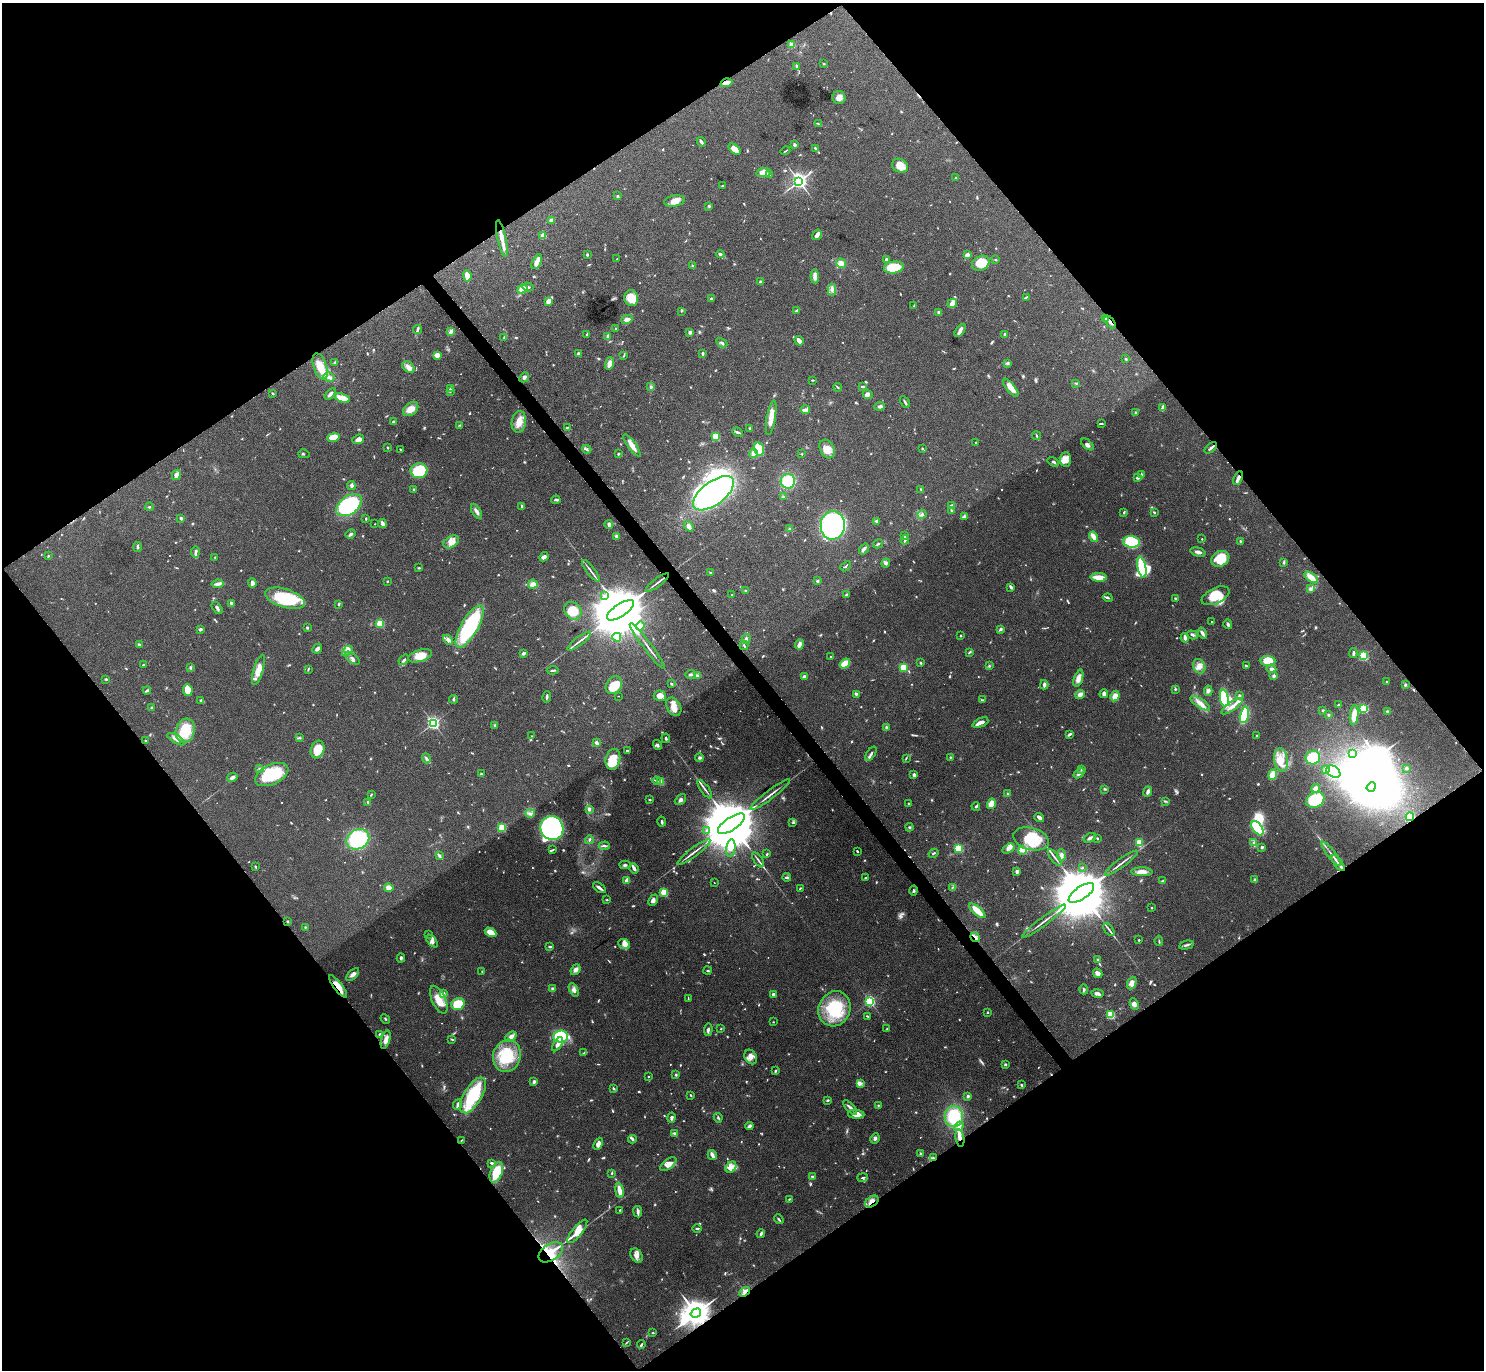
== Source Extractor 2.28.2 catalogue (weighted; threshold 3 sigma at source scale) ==
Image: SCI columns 9-5935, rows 172-5640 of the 5943 x 5938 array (HDU 1 of 3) = the unmasked area's bounding box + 8 px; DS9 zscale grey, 4 x 4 block average (1 PNG px = mean of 4 x 4 image px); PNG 1486 x 1372 px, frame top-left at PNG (2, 3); each listed source drawn as its Kron ellipse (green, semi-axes under 4 px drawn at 4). Shown black and unused: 50% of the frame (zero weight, under 4 of 8 exposures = <1% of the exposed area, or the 3 px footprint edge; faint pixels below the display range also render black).
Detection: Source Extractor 2.28.2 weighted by HDU 2 'WHT'. Background 0.0651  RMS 0.0049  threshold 0.0201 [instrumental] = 3 sigma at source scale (4.09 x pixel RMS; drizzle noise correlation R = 1.36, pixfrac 0.8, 0.05/0.05 arcsec/px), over >= 5 px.
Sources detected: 1066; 27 too faint to see at this stretch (4 x 4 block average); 10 inside a brighter object's white glare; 8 cosmic-ray / hot-pixel residue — neither listed nor drawn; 23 coinciding with a brighter row at this scale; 73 inside a brighter listed object's ellipse — not listed separately; of the other 925, all 500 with FLUX_AUTO >= 2.26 (the completeness limit of this list) listed and drawn (425 fainter detections not listed), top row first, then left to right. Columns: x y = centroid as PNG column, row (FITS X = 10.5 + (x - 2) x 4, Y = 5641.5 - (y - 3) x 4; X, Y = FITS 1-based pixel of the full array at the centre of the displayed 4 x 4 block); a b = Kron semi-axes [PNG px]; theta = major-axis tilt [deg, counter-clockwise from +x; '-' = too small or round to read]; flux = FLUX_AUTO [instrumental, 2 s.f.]
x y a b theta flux
792 45 2 2 - 87
824 64 2 2 - 2.7
796 67 3 3 - 3.3
727 83 6 3 16 19
839 98 6 6 - 17
818 124 4 2 - 2.6
701 142 5 2 - 6.8
794 145 2 2 - 8.5
734 149 7 4 -39 25
816 149 3 2 - 3.3
785 151 5 2 - 2.3
900 166 8 6 -26 40
763 173 7 4 9 28
770 175 4 3 - 3.7
956 177 4 2 - 2.4
799 181 3 3 - 1400
723 186 4 2 - 3.2
617 196 4 2 - 2.6
675 201 10 5 9 23
709 206 3 2 - 2.9
551 220 4 3 - 8.4
817 235 6 3 57 17
543 236 4 4 - 14
502 238 19 3 -77 29
720 254 4 3 - 4.5
587 255 3 2 - 4.1
967 255 3 3 - 11
617 259 2 2 - 2.4
886 260 4 2 - 6.4
996 260 3 2 - 2.5
537 262 8 4 63 21
841 263 5 4 - 17
981 263 9 7 27 72
692 266 3 2 - 2.6
894 267 10 6 7 81
467 276 5 3 - 26
815 276 7 3 -87 16
761 282 2 2 - 27
528 287 5 2 - 5.9
522 289 5 3 - 29
832 290 6 3 -88 8.2
1026 297 4 2 - 2.4
631 298 8 7 - 53
712 299 3 3 - 5.7
548 301 4 3 - 20
952 303 5 3 - 19
914 306 3 2 - 2.3
681 311 3 2 - 2.3
796 311 4 2 - 3.5
939 312 3 3 - 8.7
627 319 5 3 - 13
1105 319 3 2 - 2.9
1110 322 7 2 -51 9.9
616 328 2 2 - 4.5
418 329 4 3 - 4.6
960 330 7 3 55 11
451 331 4 2 - 11
690 332 3 3 - 7.7
587 334 3 2 - 2.9
1004 334 2 2 - 4.8
608 336 3 2 - 11
504 337 3 2 - 2.8
799 341 5 3 - 16
722 343 6 2 -28 5.2
578 354 4 3 - 6.2
703 354 3 2 - 4.5
437 355 4 3 - 24
624 355 3 2 - 2.9
1126 359 3 2 - 3
335 362 4 2 - 4.5
610 363 6 4 72 18
1008 363 3 3 - 4
320 366 14 6 -71 59
408 367 7 5 -41 12
329 377 5 4 - 10
524 377 5 3 - 8
813 380 4 2 - 2.3
1076 383 4 2 - 3.1
863 386 3 2 - 5.7
651 387 4 3 - 5
838 387 4 2 - 3.1
1011 388 11 4 -51 21
451 389 4 2 - 3.4
450 391 4 2 - 2.9
273 393 3 2 - 2.9
330 394 7 3 42 7.7
868 394 5 4 - 7.1
342 398 8 3 -21 58
905 402 6 2 -62 6.4
879 406 5 3 - 5.7
1163 408 4 2 - 12
411 409 8 6 40 26
805 410 5 3 - 19
1135 413 3 2 - 3.6
771 418 17 4 80 30
393 422 2 2 - 7.1
519 422 11 7 81 29
1102 423 4 2 - 2.4
460 425 3 2 - 2.3
567 428 3 2 - 2.7
750 428 4 2 - 2.7
737 432 6 2 -23 5.4
1036 436 4 2 - 3
333 437 6 4 10 46
715 437 2 2 - 160
358 439 6 4 21 11
976 443 2 2 - 2.6
1087 444 7 3 -40 7.1
632 445 13 3 -55 23
387 447 3 2 - 2.6
1211 448 7 2 39 7.5
587 449 5 3 - 4.5
759 449 7 5 -73 110
827 449 10 7 -62 28
922 449 2 2 - 2.6
401 450 3 2 - 2.7
753 453 5 4 - 13
304 454 6 2 -15 2.7
618 454 2 2 - 4
802 454 2 2 - 2.3
1065 459 7 5 86 25
1053 462 6 2 -31 4.1
419 471 8 7 - 130
1142 474 4 2 - 2.7
176 475 5 4 - 14
1138 478 2 2 - 8.4
1238 478 7 2 63 13
788 481 7 7 - 120
351 485 4 3 - 7.2
921 489 3 2 - 3.5
414 490 3 2 - 5.3
713 493 24 11 37 550
783 497 3 2 - 5.2
556 500 4 2 - 4.2
349 505 14 9 36 360
522 506 4 2 - 4.5
951 506 3 2 - 13
149 507 4 2 - 2.4
951 510 3 2 - 3.3
476 511 8 3 -59 12
1124 512 3 2 - 3
1154 512 3 2 - 4
922 514 4 2 - 3.7
964 517 4 3 - 4.8
181 518 2 2 - 15
366 519 3 2 - 3.4
876 521 3 3 - 4
375 524 2 2 - 2.6
382 524 4 2 - 14
609 524 4 3 - 6.6
833 525 14 12 86 540
689 526 6 2 -54 13
789 529 3 3 - 3
351 534 5 2 - 5.2
617 536 4 3 - 7.4
904 536 3 2 - 3.5
1094 537 5 2 - 36
1202 539 2 2 - 2.3
905 540 4 2 - 6.3
1240 541 2 2 - 2.9
451 542 8 5 32 20
1132 542 8 6 -7 100
878 544 5 2 - 3.4
138 547 5 2 - 5.6
864 549 6 3 53 6.7
195 552 5 2 - 5.8
1198 552 8 3 -15 12
48 556 2 2 - 2.3
215 557 2 2 - 2.7
544 557 5 3 - 9.6
1220 559 9 7 29 63
886 563 4 3 - 6.3
1284 563 3 2 - 4.6
846 566 6 2 40 3
1142 567 10 4 -77 160
419 568 3 2 - 2.8
591 571 13 2 -53 8.7
711 573 3 2 - 3.6
1099 577 8 3 -3 41
1311 577 8 3 -38 32
387 581 2 2 - 2.3
817 581 3 2 - 4.4
657 582 14 2 37 8.6
252 583 4 4 - 11
217 584 6 3 9 15
533 584 5 4 - 15
1011 587 4 3 - 5.5
1311 589 4 4 - 6
746 591 2 2 - 3.4
604 595 3 2 - 3.2
732 595 2 2 - 2.9
846 595 4 2 - 4.9
1215 596 15 7 25 61
285 598 21 9 -17 140
1108 598 5 2 - 4.6
1175 599 4 2 - 3.2
231 603 4 2 - 8.9
339 604 4 2 - 2.4
217 608 7 2 -50 5.9
620 610 16 6 34 51000
573 611 9 8 - 52
1212 622 2 2 - 2.4
380 623 2 2 - 180
1228 624 5 2 - 6.5
470 626 24 8 60 290
640 626 4 3 - 6.7
307 628 2 2 - 4.1
200 629 3 2 - 6.1
1000 629 4 2 - 4.9
1202 633 6 3 -57 8.5
1192 635 6 2 -17 5
960 636 2 2 - 4.4
617 637 4 3 - 24
1185 638 5 2 - 16
746 639 5 3 - 5.8
448 640 6 4 -44 11
579 641 14 2 37 11
799 644 5 3 - 16
139 645 3 2 - 7.6
744 645 4 2 - 4
647 646 28 2 -53 13
317 649 5 3 - 12
347 651 6 3 44 9.3
970 652 3 2 - 2.6
523 653 3 2 - 8
1353 653 5 2 - 6.8
420 656 12 6 17 38
1363 656 2 2 - 310
831 657 2 2 - 3.9
352 658 9 3 -39 7.8
404 660 6 2 50 6.2
1268 661 7 5 -2 50
845 663 6 4 39 42
921 663 3 2 - 2.8
143 665 3 2 - 2.4
989 666 3 2 - 2.6
1199 666 7 6 - 18
1246 666 3 2 - 3.1
903 667 3 3 - 57
190 668 4 2 - 3.3
308 669 4 2 - 2.6
1271 669 5 3 - 8.5
258 670 15 5 73 30
553 670 6 2 4 5
690 674 5 2 - 5.5
697 676 3 2 - 3
1274 676 4 4 - 5.6
804 677 2 2 - 41
1078 678 9 4 71 22
106 679 3 2 - 3
1386 681 2 2 - 2.8
671 684 3 2 - 2.6
614 685 9 7 53 73
1044 685 4 2 - 9.3
1405 685 3 2 - 4
1175 689 3 3 - 2.8
147 690 4 2 - 5.4
188 690 6 4 -81 34
1208 691 5 4 - 6.3
856 694 3 3 - 4.7
1080 694 5 4 - 13
1104 694 4 3 - 11
619 696 2 2 - 8.2
660 696 6 5 - 20
1115 696 5 4 - 22
1239 696 2 2 - 16
547 697 6 2 80 5.9
1224 698 8 3 -81 180
454 699 4 2 - 4.1
983 700 3 2 - 3.1
200 701 2 2 - 3.2
1200 703 11 4 -33 22
1338 705 3 2 - 4.7
1232 706 12 2 35 14
674 707 10 6 -61 20
151 708 3 2 - 2.6
1364 708 2 2 - 310
1323 710 3 2 - 3.1
1387 711 3 2 - 2.3
1244 715 8 4 78 130
1328 715 3 2 - 3.3
1354 715 10 3 84 38
433 723 2 2 - 710
980 723 8 3 23 17
495 725 4 2 - 2.6
886 727 3 2 - 4.1
185 731 12 9 74 90
1069 734 4 2 - 6
1257 735 2 2 - 2.4
532 736 3 2 - 2.3
299 738 3 2 - 2.7
666 738 4 2 - 4.1
176 739 10 3 -31 13
145 740 3 2 - 2.3
597 743 3 2 - 8.7
657 745 5 3 - 5.6
318 750 9 6 70 51
627 751 3 2 - 3.5
871 754 8 2 58 5.7
1352 754 3 3 - 9.2
426 758 5 3 - 6.7
699 758 4 3 - 5.2
906 758 3 2 - 2.6
950 758 3 2 - 2.4
1313 758 7 7 - 77
613 759 10 7 77 56
1281 760 12 7 -82 31
259 768 3 2 - 3.2
1406 768 3 3 - 5.1
1082 769 3 2 - 2.5
1325 770 3 3 - 14
1333 772 7 5 -34 160
1079 773 6 2 38 11
481 774 2 2 - 4.6
272 775 18 10 25 140
914 775 3 3 - 7
1273 775 5 4 - 39
232 777 5 3 - 9.8
657 781 4 2 - 3.6
661 782 3 3 - 20
1371 787 5 3 - 4000
1316 788 4 3 - 17
705 789 11 2 -53 7.2
1105 789 3 2 - 3.2
1148 792 5 3 - 12
1007 794 3 2 - 2.6
371 795 4 2 - 2.7
770 795 25 2 37 14
650 800 2 2 - 4.4
680 800 6 3 42 6.9
1315 800 9 7 28 130
1165 801 3 2 - 2.7
368 802 4 2 - 4.1
908 803 2 2 - 3.1
991 804 5 4 - 24
976 806 4 2 - 3.4
589 809 4 3 - 7
530 813 5 2 - 5.5
1039 817 5 3 - 9.9
1410 817 4 4 - 69
662 822 5 2 - 4.6
793 823 3 2 - 3.1
731 824 16 6 34 51000
909 827 4 2 - 3.2
502 828 2 2 - 190
552 828 12 11 - 490
1257 828 8 4 -54 120
706 830 2 2 - 3
1090 838 6 2 28 7.7
1097 838 2 2 - 2.8
358 839 12 9 29 210
1031 839 18 11 -15 79
589 840 4 2 - 4.7
1139 843 3 3 - 32
1254 843 4 3 - 5.7
604 846 5 2 - 5.3
1262 847 2 2 - 19
731 848 9 4 83 17
958 849 2 2 - 270
1008 849 7 3 31 13
552 850 4 2 - 4
1022 850 4 4 - 12
857 851 2 2 - 4.1
694 852 20 2 37 14
933 853 5 2 - 2.8
767 854 3 2 - 2.9
1331 854 15 2 -52 9.9
439 855 4 3 - 4.7
1061 855 6 4 -86 9.9
1055 857 10 2 -52 6.3
758 860 8 2 -55 6.2
1121 863 20 2 36 11
1338 863 9 2 -53 12
625 865 5 2 - 4.8
255 867 4 2 - 2.7
634 868 5 3 - 9.3
1082 868 2 2 - 3.1
1017 871 2 2 - 35
1142 872 11 4 -1 19
787 877 4 2 - 5
866 877 2 2 - 3.2
1163 880 4 2 - 3
1255 880 4 3 - 5.3
626 881 3 3 - 10
714 883 2 2 - 3.3
953 887 3 2 - 2.5
389 888 5 4 - 18
599 888 7 2 -35 11
800 888 3 2 - 2.7
913 891 5 3 - 4.7
664 892 2 2 - 180
1081 893 15 6 34 47000
607 900 3 2 - 2.5
653 900 6 3 65 9.9
1151 908 2 2 - 2.4
977 911 10 3 -40 38
287 921 2 2 - 9.1
1044 921 27 2 37 14
305 927 3 2 - 2.5
1109 930 7 2 -51 5.8
490 932 6 4 -28 35
428 934 2 2 - 4
975 937 5 3 - 8
1139 940 2 2 - 6
432 941 7 4 -49 10
1159 941 5 2 - 2.8
624 944 6 5 - 13
1186 945 7 2 13 6.1
550 947 3 2 - 4.2
401 958 4 2 - 5
1098 960 3 3 - 3.4
575 970 6 4 52 12
482 971 2 2 - 2.4
707 971 4 2 - 2.8
1098 973 5 3 - 12
353 975 8 3 46 12
1132 983 6 4 67 16
338 986 13 3 -52 37
553 989 3 3 - 7
1084 989 5 2 - 5.2
574 990 7 4 -64 10
1097 993 6 3 -9 8.4
443 994 2 2 - 32
774 994 2 2 - 40
688 998 3 2 - 2.5
439 1000 15 6 -65 46
870 1001 2 2 - 420
458 1004 7 5 18 63
1134 1004 6 3 -66 11
834 1009 18 16 66 140
987 1012 2 2 - 5.7
1111 1015 2 2 - 220
867 1016 3 2 - 2.6
385 1019 5 2 - 2.4
773 1022 2 2 - 2.4
708 1029 6 3 85 6.2
721 1029 2 2 - 2.3
887 1029 2 2 - 2.4
379 1034 3 2 - 2.6
560 1036 7 6 - 150
511 1037 6 3 39 19
452 1039 4 2 - 2.7
386 1040 9 4 73 17
558 1044 8 3 58 16
584 1053 3 2 - 3.7
507 1056 16 13 73 110
751 1057 8 6 -59 17
1005 1064 3 3 - 3.8
775 1071 3 2 - 3.3
676 1075 4 2 - 2.7
648 1076 2 2 - 3
534 1082 3 3 - 6.9
860 1084 2 2 - 2.6
1021 1085 2 2 - 4.2
613 1088 3 2 - 3.5
473 1095 20 9 59 160
691 1095 3 2 - 2.7
968 1096 2 2 - 18
828 1100 3 2 - 3.3
458 1104 5 2 - 9.4
878 1105 2 2 - 2.3
850 1108 9 2 -47 12
856 1114 8 4 -3 22
954 1116 11 9 -89 110
671 1118 5 3 - 7.6
718 1118 5 2 - 4
749 1126 4 2 - 11
959 1126 5 4 - 10
675 1133 4 3 - 8
875 1138 5 4 - 6.6
960 1138 9 4 -82 16
632 1139 4 3 - 4.5
462 1140 3 2 - 2.3
598 1144 6 3 66 12
921 1154 3 2 - 5.4
712 1155 5 2 - 19
933 1157 3 2 - 3.3
492 1163 3 2 - 6.1
668 1164 9 4 37 21
731 1167 6 5 - 15
496 1172 11 6 68 86
612 1173 3 2 - 2.8
812 1177 4 2 - 5.3
863 1177 5 2 - 3.2
619 1190 7 3 -80 28
789 1199 2 2 - 3.2
872 1201 7 5 34 17
620 1210 2 2 - 2.5
638 1212 5 2 - 9.9
779 1219 5 2 - 4.7
697 1228 4 2 - 3.7
577 1231 14 5 51 62
761 1234 4 2 - 7.1
551 1252 14 8 33 88
637 1256 8 5 -57 13
745 1292 6 4 34 11
696 1313 5 4 - 5900
653 1333 3 2 - 2.3
626 1343 4 2 - 2.4
641 1345 4 2 - 5.1
Overlapping masked pixels (flux is a lower limit): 14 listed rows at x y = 727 83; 502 238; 1110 322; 1211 448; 1238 478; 1410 817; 975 937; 338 986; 960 1138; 933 1157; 872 1201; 551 1252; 745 1292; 696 1313
Diffuse or blended objects may show on this block-average render without a row.